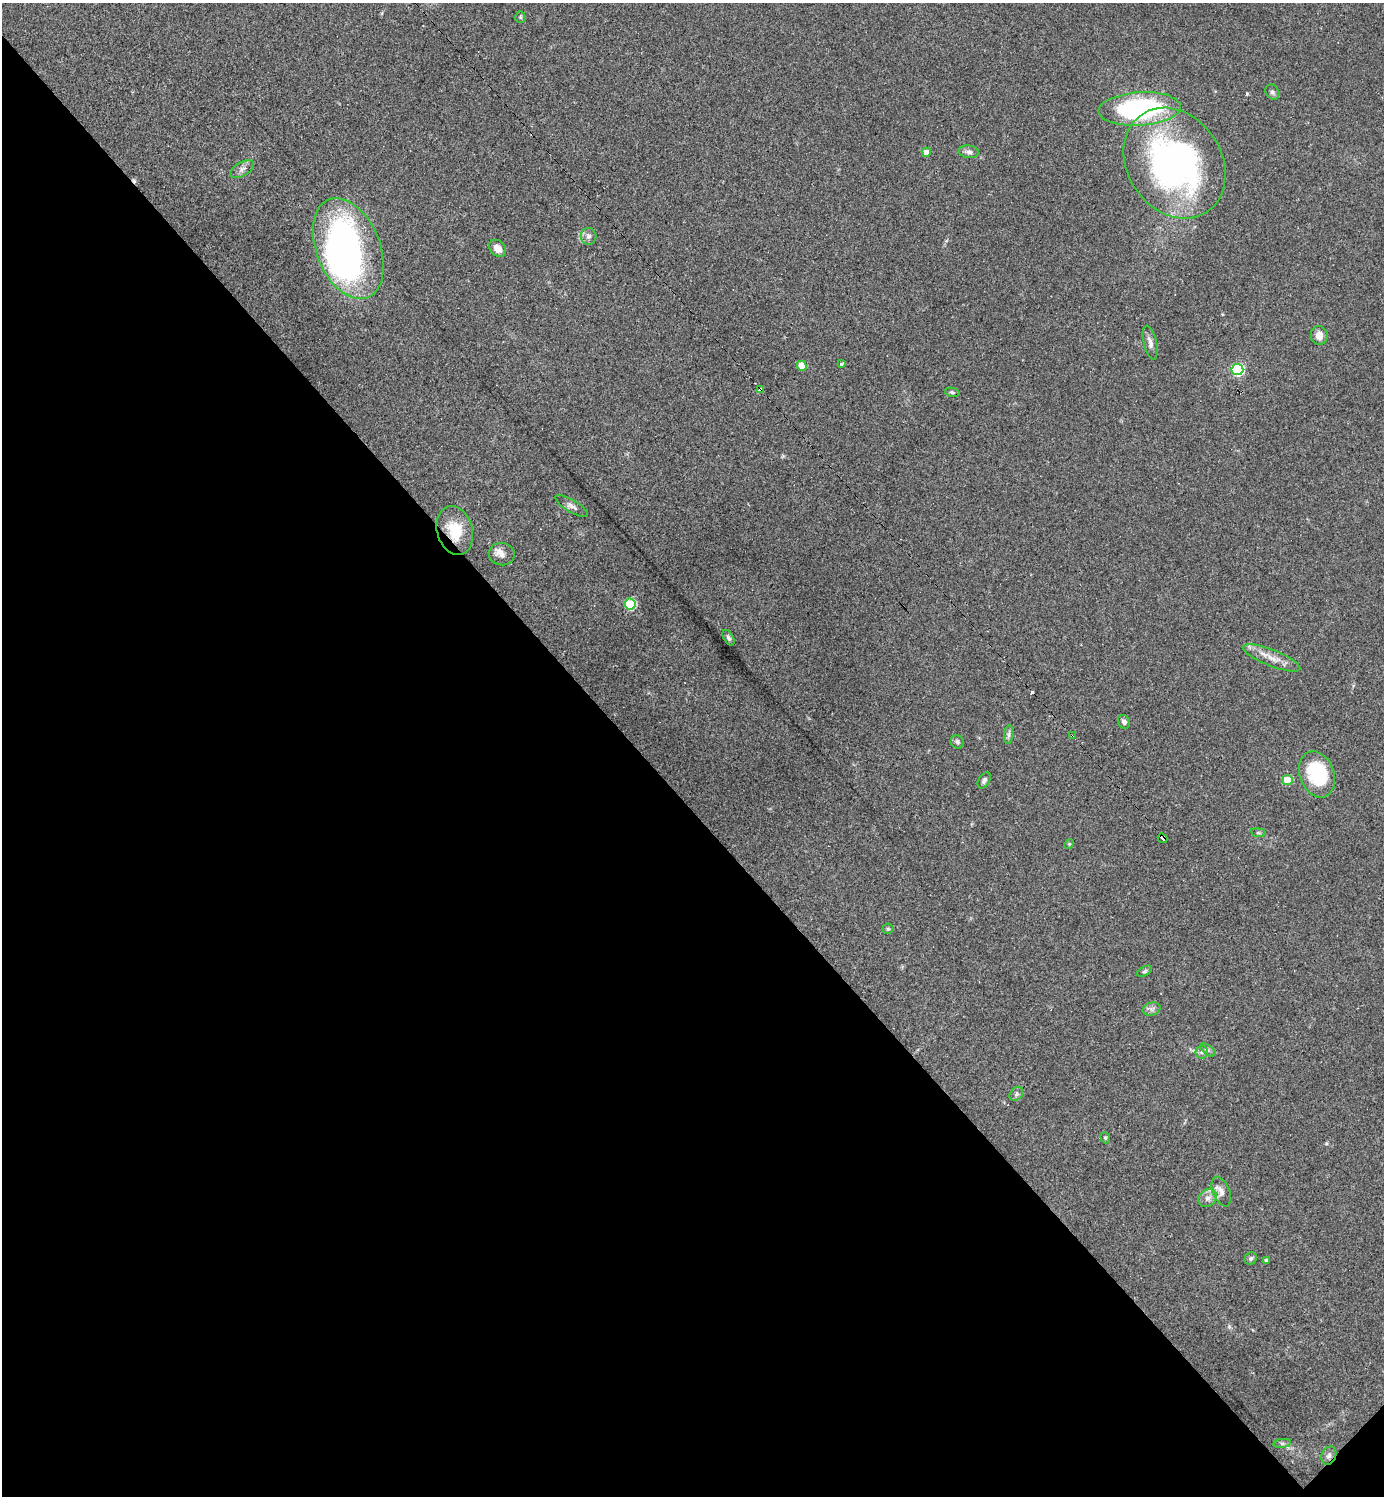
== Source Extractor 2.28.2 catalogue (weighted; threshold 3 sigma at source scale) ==
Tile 14 of 4 x 4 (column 2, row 4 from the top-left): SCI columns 1679-3060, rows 1-1494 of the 5977 x 5978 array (HDU 1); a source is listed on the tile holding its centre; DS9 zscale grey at full resolution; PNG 1386 x 1498 px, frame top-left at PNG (2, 3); each listed source drawn as its Kron ellipse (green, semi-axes under 4 px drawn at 4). Shown black and unused: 46% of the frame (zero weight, under 2 of 3 exposures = <1% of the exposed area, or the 3 px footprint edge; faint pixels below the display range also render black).
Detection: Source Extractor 2.28.2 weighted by HDU 2 'WHT'; one run over the whole footprint, this tile lists its part. Background 0.0334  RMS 0.0063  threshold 0.0283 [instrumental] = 3 sigma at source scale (4.5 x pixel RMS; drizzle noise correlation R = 1.50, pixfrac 1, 0.05/0.05 arcsec/px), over >= 5 px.
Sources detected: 50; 1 inside a brighter object's white glare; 3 cosmic-ray / hot-pixel residue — neither listed nor drawn; the other 46 listed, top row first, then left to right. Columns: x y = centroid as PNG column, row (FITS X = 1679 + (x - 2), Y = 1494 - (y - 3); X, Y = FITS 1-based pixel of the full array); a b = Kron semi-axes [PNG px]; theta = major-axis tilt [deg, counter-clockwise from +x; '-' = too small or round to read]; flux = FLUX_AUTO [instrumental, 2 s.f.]
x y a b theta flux
520 17 5 5 - 0.94
1272 92 8 6 -53 1.6
1140 109 41 16 4 100
926 152 4 4 - 5.4
969 152 10 6 -7 2.3
1174 163 59 47 -57 210
242 169 13 7 30 3
588 236 8 8 - 2.4
498 248 9 7 -46 5.4
348 249 53 32 -68 220
1319 335 9 8 - 4.9
1150 343 17 6 -77 3.4
842 364 4 3 - 1.7
802 366 5 4 - 8.6
1237 369 6 5 - 75
760 390 4 3 - 7.9
952 392 7 4 -13 0.95
572 506 19 6 -31 2.9
455 530 25 17 -74 18
502 554 13 11 -8 4.2
630 604 5 5 - 44
728 638 8 4 -61 1.6
1271 658 31 8 -21 7.9
1124 722 7 6 - 2.3
1009 735 9 4 82 1.7
1072 736 3 2 - 0.82
957 742 7 6 - 1.6
1317 774 24 17 -70 41
984 780 9 5 58 2
1287 780 5 5 - 18
1258 833 7 4 -8 0.87
1162 838 5 4 - 100
1069 844 5 4 - 0.59
888 929 5 5 - 0.91
1145 971 8 4 27 1.1
1152 1009 9 6 13 2.2
1208 1050 9 4 -36 1.5
1202 1052 6 6 - 1.7
1016 1094 8 6 49 1.5
1105 1138 6 4 -69 0.87
1221 1192 16 8 -67 4
1208 1198 10 8 44 3.4
1251 1258 6 5 - 1.4
1266 1260 3 3 - 0.99
1282 1443 9 4 8 1.5
1329 1456 9 7 67 2.3
Overlapping masked pixels (flux is a lower limit): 5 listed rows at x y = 760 390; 455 530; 1072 736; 1162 838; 1329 1456